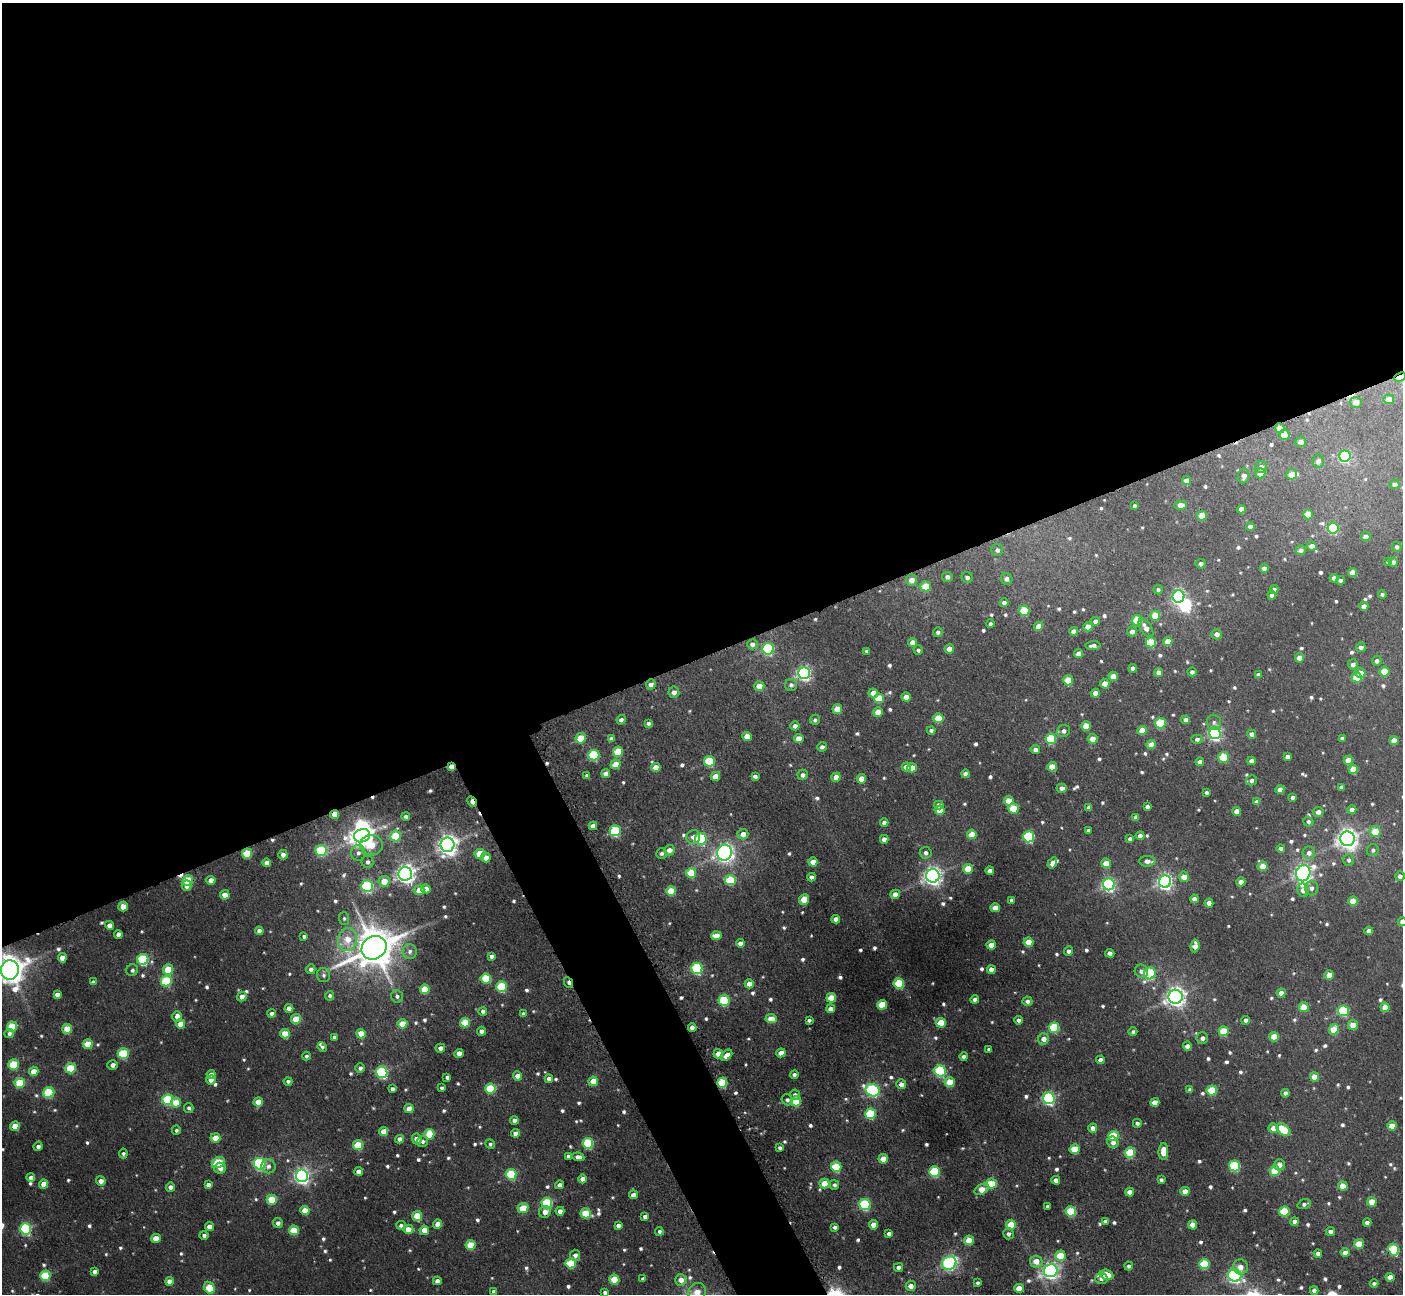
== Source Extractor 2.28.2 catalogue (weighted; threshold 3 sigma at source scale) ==
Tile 2 of 4 x 4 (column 2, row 1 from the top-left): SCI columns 1447-2847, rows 4058-5349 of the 5697 x 5676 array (HDU 1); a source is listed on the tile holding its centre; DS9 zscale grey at full resolution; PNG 1405 x 1296 px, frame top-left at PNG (2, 3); each listed source drawn as its Kron ellipse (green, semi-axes under 4 px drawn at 4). Shown black and unused: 54% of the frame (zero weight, under 3 of 4 exposures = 5% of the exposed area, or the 3 px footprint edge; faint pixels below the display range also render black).
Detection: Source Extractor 2.28.2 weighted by HDU 2 'WHT'; one run over the whole footprint, this tile lists its part. Background 0.0488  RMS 0.0063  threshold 0.0285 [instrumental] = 3 sigma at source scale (4.5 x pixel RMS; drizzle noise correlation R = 1.50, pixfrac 1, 0.05/0.05 arcsec/px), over >= 5 px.
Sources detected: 763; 1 too faint to see at this stretch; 2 inside a brighter object's white glare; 4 cosmic-ray / hot-pixel residue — neither listed nor drawn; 6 inside a brighter listed object's ellipse — not listed separately; of the other 750, all 500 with FLUX_AUTO >= 1.47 (the completeness limit of this list) listed and drawn (250 fainter detections not listed), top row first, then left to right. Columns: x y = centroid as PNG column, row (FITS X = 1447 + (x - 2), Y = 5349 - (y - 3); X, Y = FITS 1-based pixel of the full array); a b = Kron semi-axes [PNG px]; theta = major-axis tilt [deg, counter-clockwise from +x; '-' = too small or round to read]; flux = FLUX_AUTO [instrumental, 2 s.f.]
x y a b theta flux
1400 377 6 4 26 14
1389 399 5 5 - 6.9
1356 402 6 5 - 5.7
1280 428 5 4 - 9
1285 435 5 5 - 11
1301 442 5 5 - 4.2
1345 456 6 5 - 62
1318 461 6 6 - 3.4
1261 467 6 5 - 3.6
1260 473 5 5 - 6.6
1291 474 5 5 - 8.9
1244 476 7 6 - 3.6
1186 481 4 4 - 6.2
1395 484 5 4 - 2.5
1181 505 6 4 -4 5
1134 506 4 3 - 1.5
1241 509 4 4 - 4.6
1308 514 5 5 - 13
1202 516 5 5 - 13
1250 527 4 4 - 3.1
1333 528 5 5 - 54
1366 536 5 4 - 3.8
1312 546 5 4 - 3.4
1397 547 5 5 - 1.8
997 550 6 6 - 2.4
1301 550 5 4 - 2.6
1388 562 4 3 - 1.6
1393 562 4 4 - 2.4
1201 564 5 5 - 2.4
1264 568 4 4 - 3.3
1353 573 4 4 - 10
947 577 5 5 - 2.6
967 577 6 5 - 2.2
1334 578 4 4 - 5.2
1007 579 6 5 - 3.3
912 580 6 5 - 5.8
1341 580 4 3 - 2.3
926 586 5 5 - 16
1274 589 4 4 - 2.2
1158 590 4 4 - 1.6
1382 594 4 4 - 1.5
1272 595 4 4 - 3.1
1179 596 6 6 - 130
1004 603 4 4 - 3.1
1364 606 4 4 - 3.9
1024 611 5 5 - 28
1155 616 5 5 - 15
1137 620 5 5 - 25
1095 621 4 4 - 3
990 624 4 4 - 1.7
1038 626 4 4 - 6.9
1088 627 4 4 - 8.3
1146 628 10 5 -56 5.2
1074 631 4 4 - 4.2
1132 631 5 5 - 3.4
938 632 5 5 - 2.1
1217 634 5 5 - 4.1
1168 641 4 4 - 10
913 642 4 4 - 6.1
1151 642 5 5 - 30
752 644 5 5 - 3.2
1093 646 7 4 5 2.8
1361 647 5 5 - 3.4
768 649 6 6 - 77
949 649 4 4 - 6.4
918 650 5 4 - 1.5
867 651 4 3 - 1.9
1079 654 4 4 - 5.4
1299 658 5 4 - 5.7
1377 661 5 5 - 2.4
1353 664 5 5 - 2.9
1133 668 4 4 - 3.4
1192 672 4 4 - 2.3
1385 672 5 5 - 17
804 673 6 6 - 140
1159 673 4 4 - 4.5
1360 673 5 5 - 10
1258 675 4 4 - 2.4
1113 676 5 4 - 7.4
1357 678 5 5 - 17
1068 680 5 5 - 21
651 684 5 5 - 3.3
1105 684 5 4 - 9.4
791 685 6 6 - 2.2
759 686 5 5 - 6.6
674 692 5 5 - 3.9
873 693 5 4 - 5.7
1095 693 4 4 - 5.3
906 697 4 4 - 5.5
879 698 5 5 - 15
837 709 5 5 - 11
878 712 5 4 - 9.1
938 718 5 5 - 18
621 720 4 4 - 2.3
815 720 5 5 - 1.7
1186 720 4 4 - 3.4
1214 722 8 7 - 2.2
648 723 4 4 - 1.8
1160 723 5 5 - 33
795 726 4 4 - 3.2
1086 726 5 5 - 12
931 730 4 4 - 1.7
1064 731 6 6 - 2.8
1142 731 4 4 - 10
1215 733 6 6 - 150
1252 734 4 4 - 3.1
747 736 5 4 - 7.3
581 738 5 5 - 21
1342 738 4 4 - 2.2
611 739 4 4 - 2.5
799 739 5 4 - 9.5
1051 739 5 5 - 38
1092 739 5 5 - 6.8
1197 739 5 4 - 2.1
1394 740 4 4 - 7
1151 745 4 4 - 8.8
822 747 5 4 - 2.3
1035 749 5 4 - 3.4
618 752 5 5 - 20
594 755 5 5 - 51
1287 756 4 4 - 2.7
1223 757 5 5 - 20
1348 760 4 4 - 7.9
709 761 5 5 - 36
1251 761 4 4 - 3.7
1200 762 4 4 - 3.6
616 764 5 4 - 9.9
451 767 4 4 - 6.2
656 767 4 4 - 8.2
906 767 4 4 - 5.6
1052 767 5 4 - 12
912 768 5 4 - 8.6
1353 769 5 4 - 12
606 773 4 4 - 4.5
965 774 4 4 - 3
587 775 4 4 - 2.3
803 775 5 5 - 2.3
715 776 5 4 - 8.1
755 776 4 3 - 2.2
836 777 5 4 - 6.3
861 779 4 4 - 9.2
1251 780 6 5 - 2.2
1341 787 4 4 - 2.2
1062 788 5 4 - 3.6
1280 789 4 4 - 4.9
1206 793 4 3 - 1.7
1292 797 4 3 - 1.9
1009 801 5 5 - 9.6
472 802 6 3 -63 5.5
1257 802 4 4 - 3.1
939 805 4 4 - 4.9
1089 807 4 4 - 2.9
1147 807 4 4 - 2.2
1013 808 5 5 - 19
940 810 5 4 - 8.9
1352 810 4 4 - 4.2
1237 811 4 4 - 5.5
1318 812 5 5 - 3.2
335 814 5 4 - 7.7
406 816 4 4 - 1.9
1136 817 4 4 - 3
884 822 4 4 - 2.3
1308 822 5 5 - 2.3
593 826 4 4 - 4.5
1088 830 3 3 - 1.6
615 831 5 5 - 52
1375 831 5 5 - 13
743 834 5 5 - 5.4
972 834 5 4 - 12
362 836 8 6 16 530
395 836 5 5 - 23
1140 836 4 4 - 4
693 837 7 6 - 3.4
1029 837 5 5 - 63
701 839 6 5 - 59
884 839 4 4 - 3.6
1130 839 4 4 - 2.9
1347 839 7 7 - 430
371 845 11 10 - 16
448 845 7 7 - 390
1281 848 4 4 - 2.3
321 850 5 5 - 39
669 850 5 5 - 4.8
1373 850 6 6 - 1.6
247 853 5 5 - 25
358 853 8 7 - 2.9
662 853 5 5 - 1.9
724 853 8 7 - 280
926 853 6 6 - 2.4
1309 853 6 6 - 3.6
480 854 5 5 - 20
283 855 5 4 - 3.6
486 858 5 5 - 5.4
1349 860 6 5 - 1.8
1147 861 8 5 1 4.2
368 862 6 6 - 2.2
813 862 4 4 - 7.1
267 863 4 4 - 4.1
1052 863 6 4 57 3.2
1106 863 5 5 - 8.9
1263 866 5 5 - 9.8
968 869 5 5 - 17
990 871 4 4 - 4
691 873 5 5 - 21
1303 873 8 7 - 280
405 874 7 7 - 330
933 876 7 6 - 340
1400 876 5 4 - 2.9
811 877 4 4 - 2.9
1184 877 5 5 - 6.1
188 880 5 5 - 21
211 880 4 4 - 6.2
730 880 5 5 - 30
384 881 5 5 - 9.6
1165 882 6 6 - 190
1241 882 4 4 - 5.5
1109 884 6 6 - 130
186 886 5 5 - 3.8
367 886 6 5 - 75
1311 888 7 6 - 2.8
426 889 4 4 - 4.8
419 890 5 5 - 9.2
1303 890 7 5 -80 5
671 891 5 5 - 20
895 894 5 4 - 6.3
225 895 5 4 - 9
804 899 5 4 - 15
1194 899 4 4 - 3.5
1011 900 4 3 - 1.8
1353 901 5 4 - 13
1209 903 4 4 - 4.9
123 907 5 4 - 10
995 908 4 4 - 7.6
344 918 6 5 - 1.5
836 919 4 4 - 4.2
1402 922 5 4 - 3.9
109 925 4 4 - 4.8
259 931 4 4 - 4.3
1369 931 4 4 - 4.9
118 934 4 4 - 3.4
304 936 4 4 - 1.7
716 936 5 4 - 7.2
348 939 11 9 80 11
1028 942 5 4 - 13
740 943 4 4 - 3
991 945 4 4 - 6.1
1195 946 6 4 83 5.1
374 948 13 11 33 2000
410 951 7 7 - 2.7
1068 951 5 4 - 2.6
1110 953 5 4 - 2.7
491 956 4 4 - 2.4
62 958 4 4 - 7.3
143 959 5 5 - 65
697 968 5 5 - 67
311 969 5 5 - 2.3
10 970 10 9 - 960
132 970 6 5 - 1.8
168 970 5 5 - 21
991 970 4 4 - 5.5
1141 971 7 6 - 3
1150 973 6 5 - 70
324 975 7 6 - 1.9
1329 975 4 4 - 10
486 978 5 5 - 26
166 981 5 5 - 41
93 982 4 4 - 2.1
568 983 6 3 -63 3.2
899 983 5 5 - 38
749 984 4 4 - 5.7
501 987 5 5 - 40
425 989 5 5 - 19
1281 993 4 4 - 4.7
57 994 4 4 - 3.6
330 996 5 4 - 1.6
397 996 6 6 - 2.2
242 997 5 4 - 4
1176 997 7 7 - 360
831 998 5 5 - 16
975 999 4 4 - 3.3
724 1000 5 5 - 47
1027 1001 5 4 - 2.4
882 1005 5 5 - 19
1304 1007 5 5 - 13
1385 1007 4 4 - 9.3
289 1008 4 4 - 4.7
831 1009 4 4 - 4.3
483 1011 4 4 - 1.8
1343 1011 5 5 - 48
272 1013 4 4 - 2.3
523 1014 4 3 - 1.6
177 1017 5 5 - 4.9
296 1019 5 5 - 15
771 1019 5 4 - 11
809 1020 4 3 - 1.6
1019 1020 4 4 - 3.6
1246 1020 4 4 - 3.1
465 1023 5 5 - 20
941 1023 5 5 - 19
181 1024 4 4 - 8.8
402 1024 5 4 - 13
1353 1025 5 5 - 6.6
12 1027 5 5 - 28
692 1027 4 4 - 3.4
1054 1028 5 5 - 42
67 1029 5 5 - 16
1334 1029 5 5 - 15
481 1031 4 4 - 3.2
1224 1031 5 5 - 23
1133 1032 4 4 - 1.5
9 1033 5 4 - 1.8
285 1034 5 4 - 13
361 1034 4 4 - 11
334 1037 4 3 - 1.8
1274 1037 5 5 - 12
1202 1038 6 6 - 2.6
1044 1039 6 5 - 4.5
88 1044 5 5 - 16
1187 1046 4 4 - 3.4
322 1047 5 4 - 1.6
440 1048 4 4 - 3.3
989 1049 4 3 - 1.5
459 1053 4 4 - 6.8
781 1053 4 4 - 7.2
123 1054 5 5 - 39
718 1054 5 4 - 8.5
727 1055 6 4 45 6.2
306 1056 4 4 - 1.5
964 1056 4 4 - 2.3
1100 1060 4 4 - 4
14 1065 5 5 - 36
113 1065 5 4 - 3.1
70 1068 5 5 - 28
360 1068 4 4 - 2.2
34 1071 5 4 - 9.1
940 1071 5 5 - 63
382 1072 6 5 - 78
211 1075 4 4 - 5.7
794 1075 4 4 - 2.3
517 1076 4 4 - 5.3
447 1077 4 4 - 2.3
1314 1077 4 4 - 9.9
549 1079 4 4 - 3.9
211 1080 5 4 - 4
288 1081 4 4 - 1.8
593 1081 5 4 - 11
950 1082 5 5 - 14
20 1083 5 5 - 24
722 1083 5 5 - 34
901 1084 5 5 - 4.1
442 1088 4 3 - 1.8
490 1088 5 5 - 36
392 1089 4 4 - 2.6
872 1090 7 6 - 91
1190 1090 4 4 - 2.2
1212 1090 5 5 - 25
49 1093 5 5 - 39
1285 1093 4 4 - 2.1
795 1095 5 5 - 2.4
1049 1098 6 5 - 110
168 1100 5 5 - 49
787 1100 6 5 - 1.9
796 1101 5 5 - 26
176 1102 5 5 - 13
258 1102 5 4 - 9.5
1155 1102 4 4 - 7.9
189 1108 5 4 - 1.8
409 1109 4 4 - 7.9
870 1114 5 5 - 39
514 1120 4 4 - 3.6
1137 1123 4 4 - 2
15 1126 5 5 - 13
1392 1126 4 4 - 8
1093 1128 4 4 - 4.7
1273 1128 5 5 - 6
176 1130 5 4 - 1.6
1283 1130 8 5 -39 23
384 1131 4 4 - 9.1
515 1133 4 4 - 3.6
429 1134 5 5 - 22
1114 1136 5 5 - 35
215 1138 5 4 - 11
400 1139 4 4 - 4
417 1139 5 4 - 5.3
423 1141 5 5 - 2.1
1113 1142 6 5 - 3.4
588 1143 5 5 - 48
490 1144 5 4 - 1.6
358 1145 5 5 - 24
38 1147 4 4 - 2.7
780 1148 4 4 - 1.8
1075 1149 5 5 - 20
1163 1151 8 5 86 11
1130 1153 5 5 - 30
123 1154 5 4 - 1.6
568 1156 4 4 - 1.7
578 1157 6 4 -9 3.6
883 1159 4 4 - 11
218 1162 7 5 27 30
260 1164 6 6 - 98
1279 1165 5 5 - 4.4
268 1166 7 7 - 3.1
1234 1166 5 5 - 50
836 1167 5 5 - 27
220 1168 6 5 - 4.2
359 1171 4 4 - 4.1
1275 1171 5 5 - 25
934 1172 5 5 - 54
511 1174 5 5 - 37
302 1176 6 6 - 220
31 1178 4 4 - 4.1
582 1179 4 4 - 6.3
1056 1180 4 4 - 4.4
1161 1180 4 3 - 1.7
101 1181 5 4 - 4.4
44 1184 4 4 - 8.2
824 1184 5 5 - 10
992 1184 5 5 - 13
208 1185 4 4 - 2.8
560 1185 4 4 - 3.9
834 1185 5 4 - 2
1343 1186 5 4 - 11
170 1187 4 4 - 3.4
982 1189 7 5 29 14
1185 1191 4 4 - 6.8
1130 1192 4 4 - 5.9
633 1195 4 4 - 4.1
272 1200 5 5 - 22
1372 1202 5 4 - 12
547 1203 5 5 - 52
1304 1204 7 5 20 2.2
865 1205 5 5 - 63
1047 1206 3 3 - 1.8
523 1208 5 4 - 15
305 1211 4 4 - 12
560 1211 4 4 - 5.2
1071 1211 5 5 - 36
1284 1211 5 5 - 28
545 1212 6 5 - 5
586 1213 5 5 - 20
417 1216 5 5 - 16
645 1217 4 4 - 2.5
1105 1221 4 4 - 2.2
1295 1222 4 4 - 3.8
1367 1222 4 4 - 3
278 1223 5 4 - 2.8
438 1224 4 4 - 7.7
401 1225 5 4 - 1.9
874 1225 4 4 - 7.3
1011 1225 5 5 - 14
1193 1225 4 4 - 7.5
618 1226 4 4 - 2.8
209 1227 4 4 - 5.3
835 1227 4 3 - 2
26 1229 5 5 - 96
408 1229 5 4 - 8
294 1230 5 5 - 17
424 1230 5 4 - 11
659 1231 4 4 - 2
1330 1232 5 4 - 2.7
889 1234 4 4 - 2.6
1008 1234 5 5 - 2.3
204 1235 4 4 - 1.9
156 1238 5 4 - 8
969 1240 5 5 - 13
1359 1244 5 5 - 15
470 1245 5 5 - 20
1394 1250 6 5 - 46
1318 1253 4 4 - 3.6
1345 1253 5 4 - 4.4
575 1255 5 5 - 3
1060 1256 5 5 - 16
1036 1261 6 6 - 7.1
571 1263 5 5 - 29
949 1263 7 6 - 91
1204 1264 5 5 - 33
1129 1266 4 4 - 1.7
898 1267 4 4 - 2.6
1240 1267 7 7 - 4.3
1051 1271 7 6 - 240
94 1272 4 4 - 3
1107 1275 7 5 -21 14
1235 1275 6 6 - 150
45 1276 5 5 - 36
1390 1277 4 4 - 6.7
1101 1278 6 5 - 2.3
643 1279 4 3 - 2
614 1280 5 5 - 22
681 1280 6 5 - 5.3
170 1281 4 4 - 7.3
437 1281 4 4 - 3.9
977 1283 4 4 - 1.5
1374 1283 4 4 - 1.8
911 1286 5 5 - 5.2
209 1288 6 5 - 22
1019 1288 5 4 - 7.9
1314 1290 4 4 - 3
494 1291 4 3 - 2.2
697 1292 9 8 - 7.5
605 1293 4 4 - 2.1
Overlapping masked pixels (flux is a lower limit): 7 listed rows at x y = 1400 377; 1280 428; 451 767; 472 802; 335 814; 568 983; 722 1083
Isophote crosses this tile's border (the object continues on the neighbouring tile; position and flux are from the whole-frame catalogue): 5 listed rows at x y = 1400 377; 1402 922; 10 970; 697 1292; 605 1293